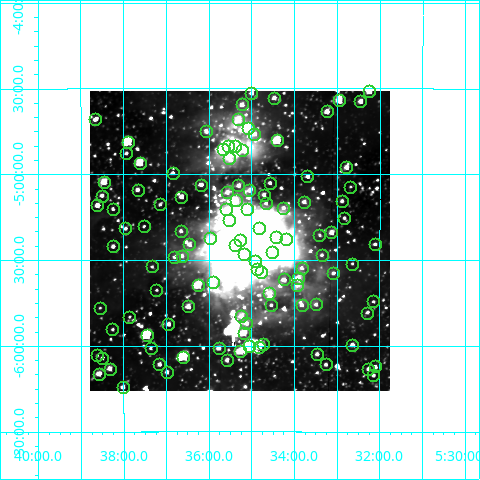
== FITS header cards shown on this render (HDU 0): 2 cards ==
NAXIS1  =                  300 / Width of image
NAXIS2  =                  300 / Height of image

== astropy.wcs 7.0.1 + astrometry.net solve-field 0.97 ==
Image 300 x 300 px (HDU 0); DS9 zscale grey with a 90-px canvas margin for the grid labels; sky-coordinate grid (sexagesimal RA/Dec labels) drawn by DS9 from the SOLVED WCS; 115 Tycho-2 reference stars matched to detected sources circled (green)
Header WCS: RA---TAN/DEC--TAN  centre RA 05:35:17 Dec -05:23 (83.82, -5.39 deg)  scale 21 arcsec/px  FOV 104.9' x 104.9'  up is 0 deg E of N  parity normal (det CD < 0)
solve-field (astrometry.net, Tycho-2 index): VERIFIED the header's WCS against the Tycho-2 star catalogue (verified at 5 index scales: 16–115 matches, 0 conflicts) and refined it, rather than solving blind
Solved WCS: RA---TAN-SIP/DEC--TAN-SIP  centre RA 05:35:17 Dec -05:23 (83.82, -5.39 deg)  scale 21 arcsec/px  FOV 104.9' x 104.9'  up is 0 deg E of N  parity normal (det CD < 0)
The solver's refit moves the header's centre by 2.2 arcsec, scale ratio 1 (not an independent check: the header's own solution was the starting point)
Tycho-2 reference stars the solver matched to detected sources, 115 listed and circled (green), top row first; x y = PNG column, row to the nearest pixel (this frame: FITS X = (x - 90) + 1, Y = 300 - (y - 91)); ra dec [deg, ICRS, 3 dp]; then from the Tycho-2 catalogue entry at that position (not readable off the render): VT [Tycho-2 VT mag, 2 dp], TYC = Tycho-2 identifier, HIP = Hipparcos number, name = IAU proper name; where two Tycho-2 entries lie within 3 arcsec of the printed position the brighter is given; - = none
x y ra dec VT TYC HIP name
369 91 83.062 -4.518 8.16 4774-923-1 25954 -
251 93 83.751 -4.527 9.74 4774-744-1 - -
274 98 83.617 -4.556 9.66 4774-166-1 - -
339 100 83.238 -4.566 7.65 4774-924-1 26000 -
360 101 83.113 -4.576 8.80 4774-214-1 - -
242 104 83.805 -4.595 8.89 4774-939-1 - -
327 111 83.308 -4.635 8.74 4774-266-1 - -
95 119 84.664 -4.680 9.66 4775-281-1 - -
238 119 83.827 -4.682 9.75 4774-951-1 - -
248 128 83.770 -4.732 7.30 4774-925-1 - -
206 131 84.015 -4.752 10.10 4774-942-1 - -
254 134 83.734 -4.766 8.80 4774-943-1 - -
277 140 83.600 -4.804 6.81 4774-926-1 26137 -
128 142 84.472 -4.814 6.17 4775-733-1 26477 -
228 146 83.889 -4.838 7.16 4774-927-1 - -
235 146 83.846 -4.838 4.61 4774-928-1 26237 -
223 149 83.915 -4.856 5.27 4774-929-1 26268 -
242 150 83.806 -4.862 9.80 4774-952-1 - -
126 153 84.484 -4.879 11.08 4775-70-1 - -
229 158 83.880 -4.904 8.96 4774-945-1 - -
140 163 84.403 -4.934 7.12 4775-734-1 26442 -
346 167 83.194 -4.961 8.72 4774-408-1 - -
173 173 84.212 -4.993 11.16 4774-706-1 - -
307 176 83.422 -5.014 10.42 4774-457-1 - -
104 182 84.613 -5.045 7.66 4775-212-1 26524 -
270 183 83.644 -5.052 10.20 4774-491-1 - -
201 185 84.046 -5.061 9.55 4774-762-1 - -
238 185 83.826 -5.065 9.33 4774-830-1 - -
350 187 83.172 -5.074 11.85 4774-505-1 - -
138 190 84.416 -5.091 9.98 4775-138-1 - -
249 190 83.764 -5.095 10.60 4774-868-1 - -
227 192 83.893 -5.106 9.35 4774-894-1 - -
264 195 83.676 -5.121 9.49 4774-792-1 - -
102 196 84.626 -5.125 9.56 4775-127-1 - -
181 197 84.161 -5.131 9.25 4774-780-1 - -
236 200 83.839 -5.154 10.33 4774-877-1 - -
342 201 83.221 -5.156 10.21 4774-573-1 - -
304 202 83.443 -5.161 9.67 4774-884-1 - -
266 203 83.667 -5.169 10.95 4774-883-1 - -
160 204 84.287 -5.178 11.81 4774-768-1 - -
97 205 84.651 -5.181 9.44 4775-418-1 - -
283 208 83.563 -5.197 10.75 4774-841-1 - -
113 209 84.562 -5.201 11.65 4775-424-1 - -
226 209 83.899 -5.206 9.93 4774-829-1 - -
247 209 83.776 -5.204 7.81 4774-915-1 - -
344 218 83.207 -5.255 10.70 4774-524-1 - -
229 220 83.881 -5.267 6.87 4774-906-1 26258 -
144 226 84.381 -5.304 11.53 4775-339-1 - -
125 228 84.489 -5.315 10.66 4775-366-1 - -
259 228 83.708 -5.312 10.32 4774-810-1 - -
181 231 84.164 -5.331 10.83 4774-799-1 - -
331 232 83.281 -5.341 8.59 4774-473-1 26021 -
319 235 83.352 -5.355 11.63 4774-876-1 - -
276 237 83.604 -5.368 10.89 4774-818-2 - -
210 238 83.994 -5.375 9.06 4774-867-1 - -
286 239 83.546 -5.382 10.28 4774-846-1 - -
240 240 83.817 -5.385 7.49 4774-954-1 26220 -
189 244 84.113 -5.409 9.17 4774-855-1 - -
375 244 83.027 -5.407 10.64 4774-422-1 - -
235 245 83.845 -5.416 5.03 4774-933-1 26235 -
113 246 84.560 -5.420 9.92 4775-402-1 - -
272 252 83.626 -5.458 11.02 4774-828-1 - -
244 254 83.791 -5.465 8.45 4774-849-1 - -
322 255 83.339 -5.472 11.04 4774-874-1 - -
182 256 84.159 -5.476 10.77 4774-873-1 - -
174 257 84.202 -5.483 10.98 4774-806-1 - -
255 261 83.730 -5.506 9.03 4774-823-1 - -
352 264 83.160 -5.522 11.78 4774-364-1 - -
152 266 84.333 -5.539 12.01 4774-765-1 - -
302 268 83.455 -5.546 10.93 4774-913-1 - -
257 269 83.718 -5.552 10.31 4774-878-1 - -
261 272 83.696 -5.571 8.07 4774-809-1 - -
333 273 83.271 -5.577 10.70 4774-816-1 - -
298 278 83.480 -5.607 8.83 4774-850-1 - -
284 279 83.559 -5.615 10.30 4774-837-1 - -
213 282 83.975 -5.628 7.32 4778-1369-1 - -
198 285 84.063 -5.648 6.51 4778-1378-1 26314 -
297 285 83.480 -5.647 10.11 4778-1380-1 - -
156 290 84.306 -5.674 11.19 4778-1056-1 - -
269 293 83.645 -5.694 9.35 4778-1325-1 - -
373 301 83.036 -5.742 11.69 4778-524-1 - -
316 304 83.373 -5.757 10.77 4778-1355-1 - -
271 305 83.635 -5.763 10.44 4778-1365-1 - -
302 305 83.456 -5.762 10.76 4778-1384-1 - -
188 306 84.122 -5.770 8.64 4778-1069-1 - -
100 308 84.639 -5.779 12.27 4779-617-1 - -
367 313 83.070 -5.807 10.47 4778-618-1 - -
241 316 83.808 -5.827 8.43 4778-1364-1 - -
129 317 84.465 -5.831 12.02 4779-651-1 - -
246 323 83.782 -5.869 9.11 4778-1381-1 - -
168 324 84.237 -5.873 9.58 4778-1063-1 - -
112 329 84.564 -5.905 11.18 4779-516-1 - -
244 333 83.796 -5.927 7.42 4778-1370-1 - -
147 335 84.364 -5.938 5.99 4778-1343-1 26427 -
263 344 83.682 -5.991 10.43 4778-1331-1 - -
352 345 83.159 -5.995 9.53 4778-459-1 - -
249 346 83.761 -6.002 4.70 4778-1403-1 26199 -
259 347 83.705 -6.006 8.25 4778-1350-1 - -
151 348 84.341 -6.015 10.99 4778-1049-1 - -
219 348 83.942 -6.013 8.95 4778-1351-1 - -
240 351 83.816 -6.033 7.12 4778-1358-1 - -
317 354 83.366 -6.049 9.76 4778-372-1 - -
97 355 84.655 -6.055 11.42 4779-538-1 - -
183 357 84.149 -6.065 5.71 4778-1379-1 26345 -
102 358 84.625 -6.071 10.55 4779-559-1 - -
227 360 83.895 -6.084 9.39 4778-1361-1 - -
159 364 84.290 -6.105 10.56 4778-1096-1 - -
326 364 83.315 -6.110 10.13 4778-656-1 - -
375 366 83.024 -6.120 11.13 4778-696-1 - -
110 369 84.581 -6.133 8.80 4779-625-1 - -
368 369 83.064 -6.133 10.29 4778-723-1 - -
167 372 84.247 -6.155 9.74 4778-1079-1 - -
99 374 84.645 -6.164 8.23 4779-360-1 26530 -
373 375 83.035 -6.170 10.79 4778-603-1 - -
123 387 84.505 -6.239 9.37 4779-351-1 - -